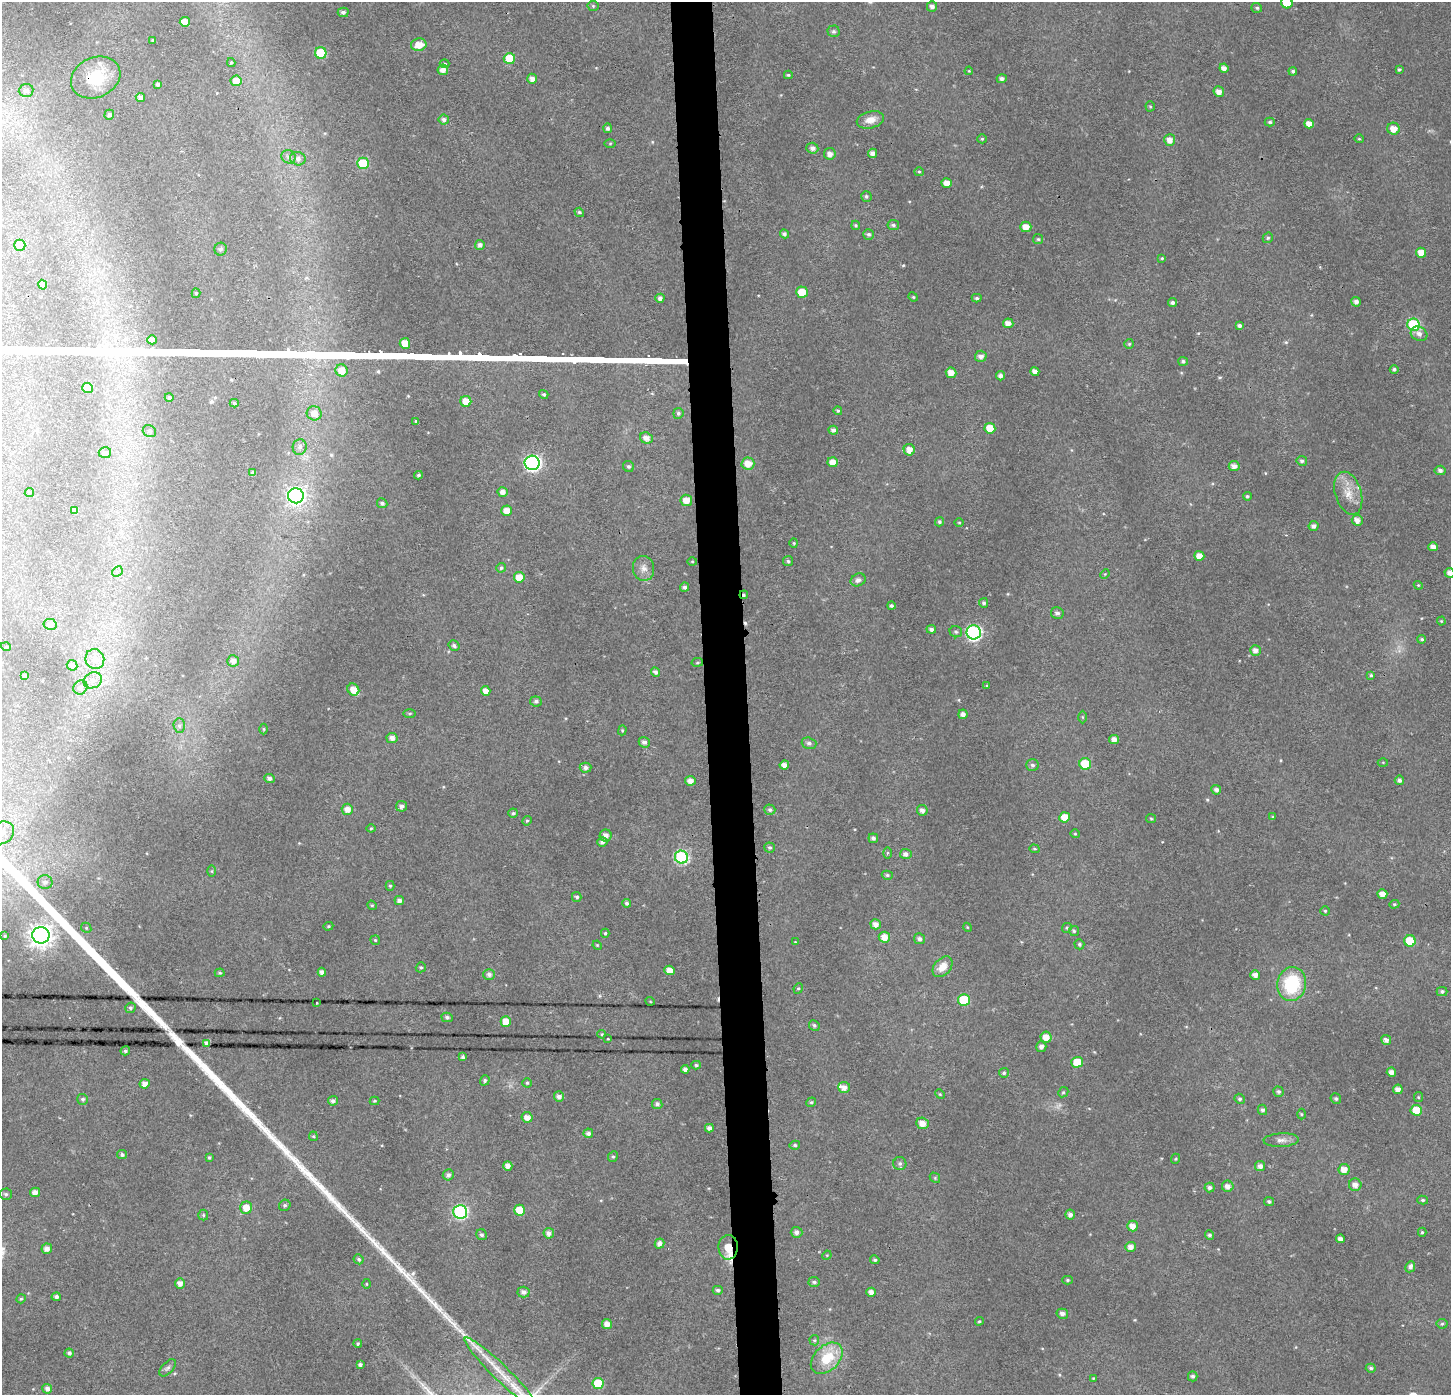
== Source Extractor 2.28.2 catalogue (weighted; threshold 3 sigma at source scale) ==
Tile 5 of 3 x 3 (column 2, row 2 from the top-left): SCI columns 1495-2943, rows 1403-2795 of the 4439 x 4202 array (HDU 1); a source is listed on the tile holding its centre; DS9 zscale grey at full resolution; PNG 1453 x 1397 px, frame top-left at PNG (2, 2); each listed source drawn as its Kron ellipse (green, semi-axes under 4 px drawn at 4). Shown black and unused: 3% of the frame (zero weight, under 2 of 3 exposures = <1% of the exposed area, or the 3 px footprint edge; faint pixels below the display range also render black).
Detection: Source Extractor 2.28.2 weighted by HDU 2 'WHT'; one run over the whole footprint, this tile lists its part. Background 0.0312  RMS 0.0046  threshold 0.0207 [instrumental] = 3 sigma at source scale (4.5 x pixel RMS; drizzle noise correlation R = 1.50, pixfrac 1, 0.0396/0.0396 arcsec/px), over >= 5 px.
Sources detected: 356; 1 too faint to see at this stretch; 4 cosmic-ray / hot-pixel residue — neither listed nor drawn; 4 inside a brighter listed object's ellipse — not listed separately; the other 347 listed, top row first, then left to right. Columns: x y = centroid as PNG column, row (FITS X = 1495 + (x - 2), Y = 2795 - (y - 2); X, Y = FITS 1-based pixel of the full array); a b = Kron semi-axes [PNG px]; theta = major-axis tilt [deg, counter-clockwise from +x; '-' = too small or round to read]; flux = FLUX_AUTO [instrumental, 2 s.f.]
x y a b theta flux
1287 3 6 5 - 12
593 6 5 5 - 0.66
932 6 5 5 - 1.8
1257 8 5 5 - 0.89
343 12 5 4 - 1.4
185 22 5 5 - 4.2
834 31 6 6 - 1.1
153 40 3 3 - 0.62
419 45 8 6 11 6.2
321 53 6 5 - 21
509 59 6 5 - 13
231 62 4 4 - 0.54
445 64 5 4 - 0.71
1224 68 5 4 - 2.5
1399 69 4 4 - 0.78
443 70 5 5 - 3
969 71 4 3 - 0.41
1293 71 4 4 - 0.84
788 75 4 3 - 0.68
96 77 25 20 25 22
532 79 5 5 - 2.5
1002 79 5 4 - 1.4
236 81 5 5 - 5.5
158 84 4 4 - 0.95
26 90 7 6 - 1.9
1219 92 5 5 - 3.2
140 97 4 4 - 2.1
1150 106 5 4 - 0.55
109 115 5 5 - 1.4
444 120 5 5 - 1.5
870 120 14 8 14 4.5
1270 122 5 4 - 0.86
1309 124 5 4 - 3.7
607 128 5 4 - 1.4
1393 129 6 6 - 4.5
982 139 4 4 - 0.62
1359 139 4 4 - 0.49
1170 140 6 5 - 3.5
610 143 5 4 - 0.54
812 148 6 5 - 2.1
872 153 5 4 - 2.5
830 154 6 5 - 2.5
289 157 7 6 - 1.6
298 159 8 6 -15 2
363 163 6 5 - 21
919 172 5 4 - 0.64
947 183 5 4 - 4
866 196 5 5 - 0.93
579 212 5 4 - 0.86
856 225 5 4 - 0.66
893 225 6 5 - 1
1026 227 5 5 - 4.6
784 234 4 4 - 1.2
869 234 5 5 - 1.1
1268 238 5 4 - 0.74
1038 239 5 5 - 0.72
20 245 5 5 - 3.9
480 245 5 5 - 1.7
221 249 6 6 - 1.2
1421 253 5 5 - 4.9
1162 258 4 3 - 0.43
43 285 5 4 - 2.2
802 292 5 5 - 7.1
196 293 5 4 - 0.79
913 297 5 4 - 0.56
660 298 4 4 - 1.7
977 298 5 4 - 0.78
1356 302 5 5 - 1.9
1172 303 4 4 - 1.4
1008 323 5 5 - 3.3
1414 325 6 6 - 38
1239 326 4 4 - 1.3
1419 334 8 7 - 2.3
152 340 5 4 - 2.7
405 343 5 5 - 7.3
1129 344 5 5 - 0.69
981 356 6 5 - 2.2
1183 361 5 4 - 0.98
1394 369 4 4 - 1.1
342 370 6 6 - 6.1
1035 372 4 4 - 2.5
951 373 5 5 - 4.4
1000 376 4 4 - 1.6
88 388 5 5 - 8.1
544 394 5 4 - 1
169 397 4 4 - 1.1
466 401 5 5 - 5.7
234 403 4 3 - 0.82
838 411 4 4 - 0.8
314 413 7 7 - 4.1
678 413 5 5 - 1.1
416 421 4 3 - 0.52
990 428 5 5 - 8.2
833 430 5 4 - 1.7
149 431 7 5 -31 1.1
646 438 6 5 - 3.2
300 447 8 7 - 1.7
909 450 5 5 - 3.8
105 453 6 5 - 1.1
1302 461 5 5 - 1.1
833 462 5 5 - 4.1
532 463 7 7 - 120
748 464 6 6 - 5.7
629 466 6 5 - 1
1234 466 5 5 - 2.6
1440 470 5 4 - 1.7
253 473 4 4 - 1.4
418 475 4 4 - 0.91
29 492 5 4 - 0.65
503 492 5 5 - 2.4
1348 493 22 13 -73 7.8
296 496 8 7 - 160
1247 496 4 4 - 0.9
686 500 6 5 - 4.8
382 503 5 5 - 1.3
75 511 4 4 - 1.8
507 511 5 5 - 4.7
1357 520 5 5 - 3.1
939 522 4 4 - 0.89
959 523 5 3 - 0.47
1313 526 5 5 - 1.7
794 543 4 4 - 0.56
1433 547 5 4 - 2.9
1199 556 5 5 - 4.4
692 561 5 3 - 0.45
788 561 5 5 - 0.87
501 568 5 4 - 0.89
644 568 12 10 -79 3.5
117 572 6 4 45 0.77
1450 573 5 4 - 2.3
1105 574 5 4 - 0.54
519 577 5 5 - 5.7
858 580 8 6 25 1.8
1418 585 4 3 - 0.41
684 587 5 4 - 1.4
744 595 4 3 - 0.93
984 603 5 4 - 1.1
891 606 4 4 - 0.96
1057 613 6 6 - 1.6
1441 621 4 4 - 0.46
50 624 6 5 - 1.8
931 629 5 4 - 1.4
956 632 6 5 - 0.83
974 632 7 7 - 97
1422 639 4 4 - 0.78
454 646 6 5 - 1.2
6 647 5 3 - 0.45
1255 650 5 5 - 2.5
95 659 10 9 - 3.7
233 661 6 5 - 2.2
697 662 6 3 9 0.54
72 665 5 5 - 1.8
655 672 5 4 - 1.6
1371 675 4 3 - 0.68
25 676 4 3 - 1.1
93 680 9 7 23 2.6
987 686 4 3 - 0.51
80 687 7 6 - 1.5
353 690 6 5 - 4.6
486 691 5 4 - 3.6
536 701 6 5 - 1.2
410 713 6 3 0 0.59
963 714 5 4 - 2.3
1082 717 6 4 -89 0.58
179 726 7 5 -87 1.3
264 729 5 3 - 0.48
622 730 5 4 - 0.55
392 738 5 5 - 2.3
1114 739 5 4 - 2.7
644 742 5 5 - 1.8
809 743 7 5 -17 1.3
1383 762 5 3 - 0.42
1085 764 6 6 - 13
784 765 5 4 - 3
1032 765 6 6 - 1.3
585 768 6 5 - 1.8
269 778 5 4 - 1.8
1399 780 4 4 - 1.4
690 781 5 5 - 2.8
1216 790 5 4 - 1.7
401 806 5 5 - 1.6
347 809 6 5 - 3.6
770 810 5 5 - 1
922 810 5 5 - 2
513 813 5 4 - 0.82
1065 817 5 5 - 7
1273 817 4 4 - 0.54
1151 819 5 4 - 0.56
527 821 5 4 - 0.65
371 828 4 4 - 0.5
2 833 13 10 32 6
1075 834 5 4 - 0.52
606 835 6 6 - 2.7
873 838 5 4 - 1.4
602 842 5 5 - 1.5
770 848 5 5 - 0.87
1034 849 5 4 - 0.53
887 853 5 3 - 0.5
906 854 6 5 - 2
681 857 7 6 - 68
212 871 6 4 90 0.59
887 875 5 4 - 0.84
45 882 7 7 - 1.9
390 886 5 4 - 0.69
1382 894 5 5 - 3.6
577 897 5 4 - 1
399 901 4 4 - 1.8
627 903 4 4 - 1.2
1394 904 5 4 - 0.59
372 905 5 4 - 0.62
1325 911 4 4 - 0.71
876 924 5 5 - 2.9
328 926 5 4 - 0.59
967 927 4 3 - 0.44
86 928 5 4 - 0.61
1067 928 5 4 - 0.61
1074 931 5 5 - 0.75
605 933 4 4 - 0.63
41 935 8 8 - 380
5 936 4 3 - 0.53
884 937 6 5 - 4.6
920 939 5 5 - 1.6
375 940 5 4 - 0.59
1410 941 6 5 - 15
795 942 2 2 - 0.29
1079 944 5 4 - 0.8
597 945 5 4 - 0.47
421 967 5 5 - 0.8
942 967 12 8 47 5.4
669 970 5 4 - 4.4
322 972 4 4 - 2.2
220 973 5 3 - 0.69
489 975 6 5 - 1.7
1255 975 5 5 - 2.5
1292 984 17 14 78 30
798 988 5 4 - 0.64
1442 992 5 4 - 1.2
964 1000 6 6 - 20
650 1001 4 3 - 0.36
317 1003 3 2 - 0.28
130 1008 5 5 - 0.96
447 1017 5 5 - 1.2
506 1021 5 5 - 5.6
814 1025 5 5 - 0.92
602 1034 4 3 - 0.56
1046 1037 5 5 - 5
608 1039 3 2 - 0.37
1386 1040 5 4 - 2.2
207 1043 4 4 - 2.1
1041 1047 5 5 - 1.9
125 1051 5 4 - 0.91
463 1057 4 4 - 1.1
1077 1062 5 5 - 9.6
696 1065 5 4 - 0.78
685 1069 4 4 - 1.7
1391 1072 4 4 - 2.4
1004 1073 5 5 - 0.82
485 1080 5 4 - 1
527 1083 4 4 - 0.64
145 1084 5 4 - 3.3
844 1087 6 5 - 2.8
1398 1089 5 5 - 3
1063 1092 5 4 - 0.65
1278 1092 5 5 - 0.99
940 1094 5 4 - 0.55
559 1097 5 5 - 2
1418 1097 5 4 - 0.49
83 1099 5 5 - 0.99
1240 1099 5 4 - 0.84
1336 1099 5 5 - 0.88
333 1101 5 4 - 1.5
374 1101 5 4 - 0.54
811 1102 5 4 - 0.65
657 1104 5 5 - 1.4
1262 1110 5 4 - 1.1
1416 1110 5 5 - 8.5
1301 1114 5 3 - 0.52
527 1117 6 5 - 3.2
922 1123 6 5 - 4.1
709 1128 4 4 - 2.2
588 1133 5 5 - 1.7
313 1136 5 4 - 0.66
1281 1140 17 7 3 2.9
795 1145 5 4 - 0.9
122 1155 5 4 - 1.1
209 1157 3 3 - 0.66
613 1157 5 4 - 0.79
1175 1159 5 3 - 0.51
900 1164 6 6 - 1.1
508 1166 4 4 - 2.8
1260 1166 5 5 - 2.1
1344 1169 5 5 - 4.3
448 1175 5 5 - 1.4
935 1178 6 4 -48 0.63
1355 1185 6 6 - 2.8
1228 1186 6 5 - 2.7
1209 1187 5 5 - 1.4
35 1192 5 4 - 2.8
6 1194 6 6 - 1
1423 1200 5 4 - 0.78
1269 1202 5 4 - 0.93
285 1205 6 5 - 1
246 1208 6 6 - 5.7
519 1210 5 5 - 8.6
460 1212 7 7 - 74
1070 1214 5 4 - 2
203 1215 5 5 - 0.71
1133 1226 5 5 - 3.5
797 1232 6 5 - 1.8
1422 1232 4 4 - 0.69
549 1233 5 5 - 2
481 1235 6 5 - 1.2
1209 1235 5 4 - 1
1340 1239 4 4 - 2.2
659 1244 5 4 - 2.1
728 1247 12 9 88 13
1131 1247 5 5 - 2.8
47 1249 5 5 - 2.7
827 1255 5 4 - 0.43
359 1259 5 4 - 0.92
875 1260 5 4 - 0.86
1410 1267 6 4 66 1.6
1068 1280 5 4 - 0.71
814 1282 5 5 - 1.2
180 1283 5 5 - 2.6
367 1284 5 3 - 0.43
718 1290 5 4 - 1.1
524 1292 6 5 - 2
871 1292 5 4 - 2.8
56 1297 4 4 - 1.5
21 1299 5 4 - 0.63
1062 1314 6 5 - 1.9
979 1321 4 3 - 0.57
607 1324 5 5 - 3
1442 1324 5 5 - 0.69
814 1340 5 5 - 0.6
358 1344 4 4 - 0.73
69 1353 4 4 - 1.4
827 1358 18 12 44 15
360 1365 4 3 - 1.2
168 1368 10 5 48 1.4
1371 1368 5 4 - 1.1
501 1373 50 8 -44 11
1193 1376 5 5 - 1.1
1093 1378 4 4 - 0.42
598 1383 5 5 - 14
47 1389 5 4 - 2.2
Overlapping masked pixels (flux is a lower limit): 3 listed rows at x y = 96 77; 744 595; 728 1247
Isophote crosses this tile's border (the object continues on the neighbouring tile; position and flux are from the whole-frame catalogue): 3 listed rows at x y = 1287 3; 1450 573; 2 833